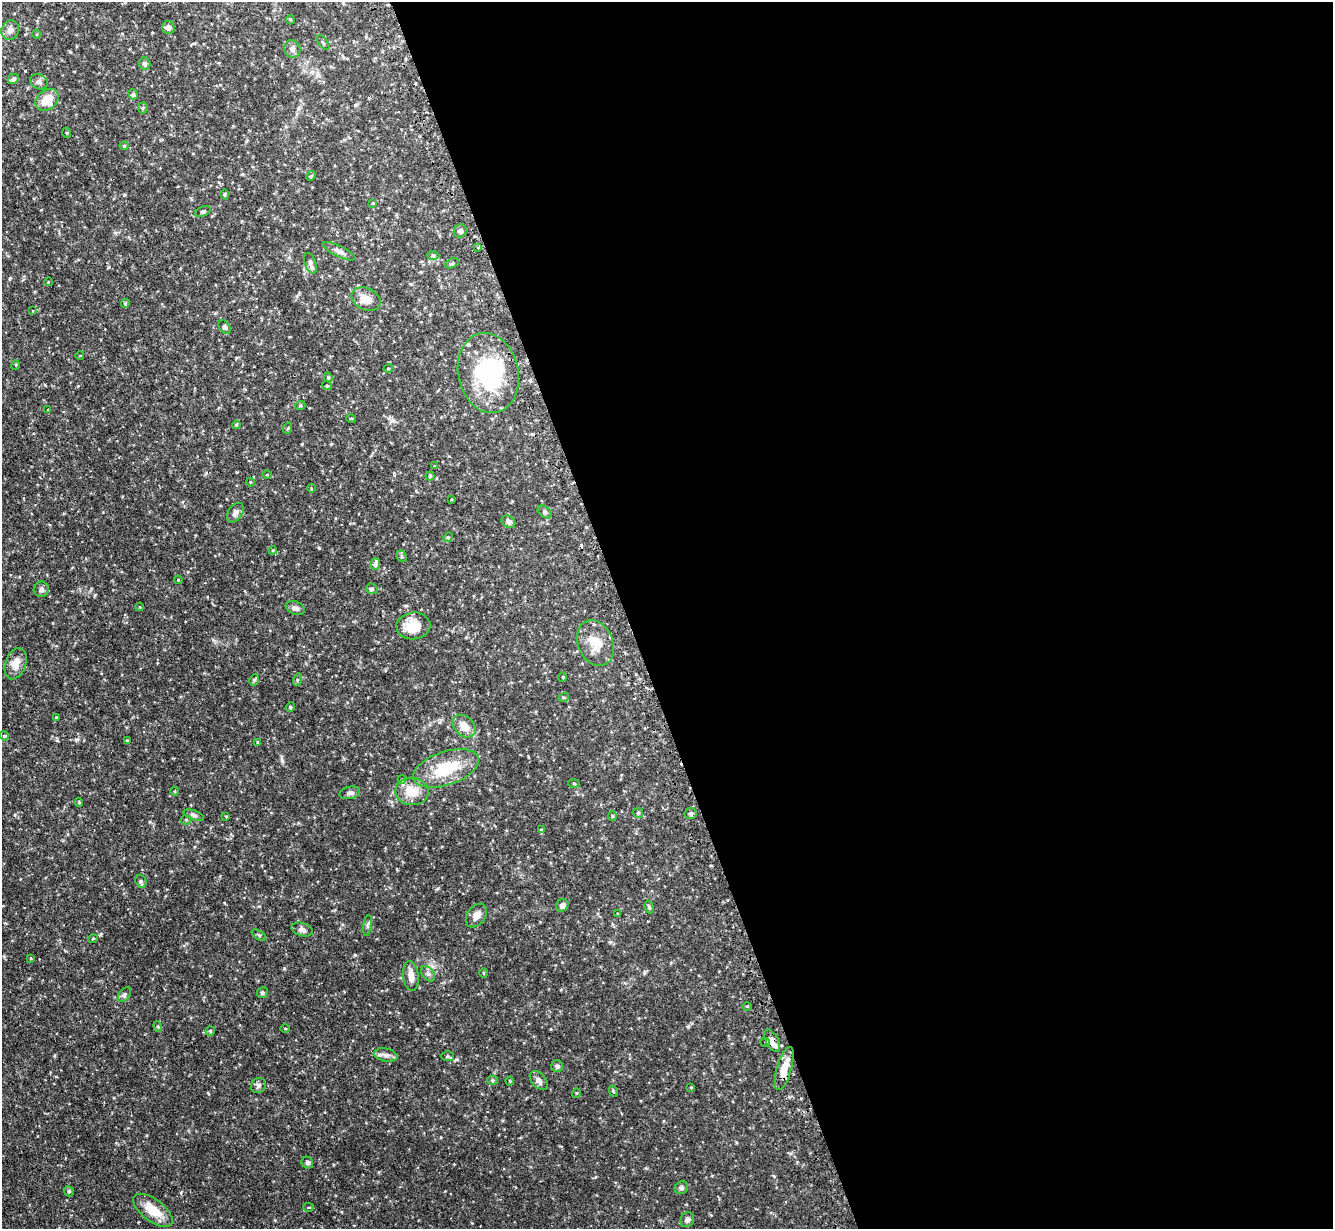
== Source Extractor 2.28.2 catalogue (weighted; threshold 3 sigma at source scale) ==
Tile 8 of 4 x 4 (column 4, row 2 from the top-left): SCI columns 4032-5362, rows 2627-3853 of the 5400 x 5380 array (HDU 1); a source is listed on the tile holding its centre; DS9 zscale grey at full resolution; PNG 1335 x 1231 px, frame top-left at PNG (2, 2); each listed source drawn as its Kron ellipse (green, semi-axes under 4 px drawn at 4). Shown black and unused: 53% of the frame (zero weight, under 2 of 3 exposures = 4% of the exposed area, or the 3 px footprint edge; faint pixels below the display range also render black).
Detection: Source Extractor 2.28.2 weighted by HDU 2 'WHT'; one run over the whole footprint, this tile lists its part. Background 0.0818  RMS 0.0055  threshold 0.025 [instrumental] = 3 sigma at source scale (4.5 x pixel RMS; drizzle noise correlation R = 1.50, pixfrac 1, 0.05/0.05 arcsec/px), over >= 5 px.
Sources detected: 129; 1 inside a brighter object's white glare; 4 cosmic-ray / hot-pixel residue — neither listed nor drawn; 1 inside a brighter listed object's ellipse — not listed separately; the other 123 listed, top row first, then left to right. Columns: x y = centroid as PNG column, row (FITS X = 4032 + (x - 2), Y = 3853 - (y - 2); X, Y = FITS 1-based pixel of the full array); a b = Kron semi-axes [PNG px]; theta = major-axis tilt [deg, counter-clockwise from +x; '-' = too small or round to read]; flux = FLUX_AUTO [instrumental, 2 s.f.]
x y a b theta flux
290 20 5 4 - 0.65
168 27 6 6 - 2.5
10 30 10 8 68 3.1
36 34 4 3 - 0.47
323 42 9 2 -50 0.63
292 49 9 8 - 2
144 64 6 5 - 1.4
13 79 5 5 - 1.6
39 82 9 7 -27 1.8
133 94 5 4 - 0.92
47 100 13 9 39 11
143 108 5 5 - 0.76
67 133 5 3 - 0.48
124 146 4 4 - 0.59
311 176 5 4 - 0.66
224 194 5 4 - 0.67
373 203 3 3 - 2.7
203 212 8 5 24 0.98
460 231 7 6 - 1.8
478 247 3 3 - 4.6
339 251 18 5 -26 2.3
433 256 6 4 1 0.76
310 263 11 5 -70 1.6
452 263 7 4 27 0.84
48 282 4 2 - 0.34
366 299 15 11 -25 6.2
125 303 4 3 - 0.68
33 311 2 2 - 0.44
225 327 7 5 -52 1.1
80 355 4 3 - 0.35
16 365 5 3 - 0.55
388 368 5 3 - 0.58
488 373 40 30 -78 47
328 377 4 3 - 0.68
327 386 5 3 - 0.45
300 406 5 3 - 0.57
48 410 4 2 - 0.37
351 418 5 3 - 0.47
236 425 4 3 - 0.64
288 428 6 3 71 0.47
434 465 3 3 - 0.89
267 475 4 3 - 0.42
430 476 4 4 - 0.72
250 482 4 3 - 0.38
311 488 4 3 - 0.42
451 499 4 3 - 0.44
544 512 8 5 -42 1.1
235 513 11 7 56 2.9
508 522 7 5 -35 1.7
448 537 5 4 - 0.69
273 550 4 3 - 0.41
402 556 6 4 -63 0.72
375 564 6 5 - 1.6
178 580 4 3 - 0.53
41 589 8 7 - 1.8
372 589 6 5 - 0.98
140 607 4 3 - 0.36
295 608 10 6 -23 1.9
413 626 17 13 6 11
596 643 24 17 -67 11
16 664 16 10 70 5.3
563 677 5 3 - 0.47
254 680 6 5 - 0.98
297 680 6 4 73 0.71
564 697 5 3 - 0.56
290 707 5 4 - 0.65
56 717 3 3 - 0.4
464 726 13 9 -42 5.9
4 736 5 4 - 0.65
127 740 3 3 - 0.5
258 742 4 3 - 0.57
446 768 34 16 19 23
402 779 4 4 - 0.54
574 783 5 3 - 0.47
175 791 4 3 - 0.5
412 791 17 13 -8 10
350 793 10 6 12 1.8
79 802 4 3 - 0.53
638 813 5 5 - 0.59
691 814 6 5 - 1.1
194 815 11 4 -19 1.3
226 816 3 3 - 0.38
612 816 5 4 - 0.6
186 820 5 5 - 0.68
541 830 4 4 - 0.57
141 881 7 5 -69 1
562 905 7 5 48 2
649 907 6 3 -75 0.85
617 913 3 2 - 0.4
476 915 13 9 56 3.9
368 925 10 4 82 0.99
302 929 11 6 -16 2
259 935 8 3 -34 0.69
93 939 5 3 - 0.45
31 958 4 3 - 0.56
483 973 5 3 - 0.55
428 974 9 5 -53 1.5
411 976 15 7 -83 4.2
262 993 5 5 - 1.1
124 994 8 5 53 1.1
747 1006 5 3 - 0.49
158 1026 5 4 - 0.66
285 1028 5 3 - 0.47
210 1031 5 4 - 0.65
772 1041 12 6 -61 6.1
765 1042 5 4 - 0.78
386 1055 12 6 -12 2.4
447 1056 6 5 - 0.91
557 1066 6 6 - 1.2
784 1068 22 7 74 8.4
492 1080 5 4 - 0.8
510 1081 4 4 - 0.54
539 1081 11 7 -48 2.3
258 1085 8 7 - 1.5
691 1087 4 4 - 0.47
613 1091 6 3 -71 0.53
576 1093 5 3 - 0.41
307 1163 6 5 - 1.3
681 1188 7 6 - 1.2
69 1191 5 4 - 0.8
308 1207 5 4 - 0.9
153 1210 23 11 -37 11
687 1220 8 6 64 1.7
Overlapping masked pixels (flux is a lower limit): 2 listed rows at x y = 772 1041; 784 1068
Unlisted compact peaks at least as high as the median listed source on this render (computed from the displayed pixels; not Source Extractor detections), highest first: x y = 355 955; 101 934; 284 968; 10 278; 644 973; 302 444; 282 761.